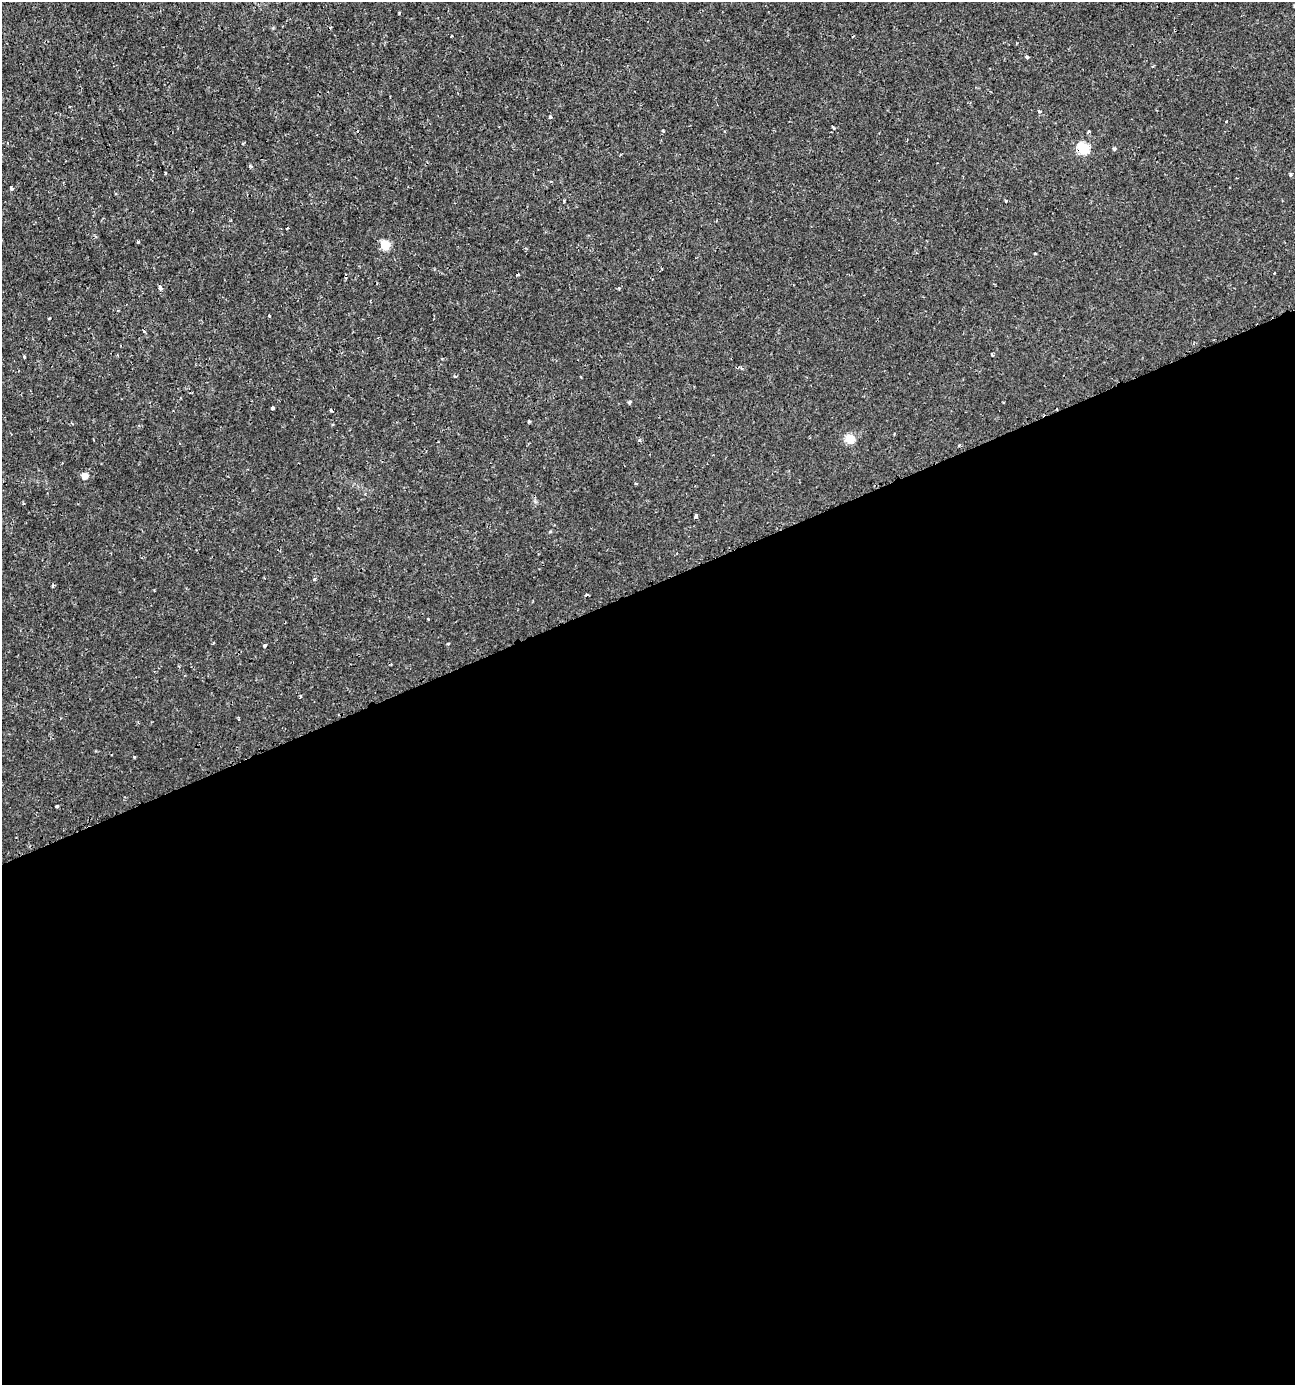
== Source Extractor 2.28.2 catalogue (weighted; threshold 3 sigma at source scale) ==
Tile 15 of 4 x 4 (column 3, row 4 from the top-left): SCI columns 2722-4014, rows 6-1388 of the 5403 x 5550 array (HDU 1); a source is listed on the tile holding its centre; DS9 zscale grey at full resolution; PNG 1297 x 1387 px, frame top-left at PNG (2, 2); no overlay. Shown black and unused: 58% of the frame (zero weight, under 2 of 3 exposures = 1% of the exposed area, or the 3 px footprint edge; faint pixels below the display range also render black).
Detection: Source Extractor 2.28.2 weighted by HDU 2 'WHT'; one run over the whole footprint, this tile lists its part. Background 0.00179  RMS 0.0012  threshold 0.00521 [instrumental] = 3 sigma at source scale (4.5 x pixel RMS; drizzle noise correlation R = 1.50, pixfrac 1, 0.0396/0.0396 arcsec/px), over >= 5 px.
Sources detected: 43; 2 cosmic-ray / hot-pixel residue — not listed; the other 41 listed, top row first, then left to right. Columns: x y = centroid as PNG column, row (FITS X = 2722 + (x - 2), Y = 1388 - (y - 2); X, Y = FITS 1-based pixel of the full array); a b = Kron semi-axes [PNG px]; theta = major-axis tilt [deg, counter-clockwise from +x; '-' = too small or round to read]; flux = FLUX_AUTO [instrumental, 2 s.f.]
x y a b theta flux
452 36 2 2 - 0.11
1016 43 2 2 - 0.12
1027 57 3 3 - 0.51
1153 67 3 3 - 0.13
1039 111 4 3 - 0.36
550 117 3 3 - 0.46
1227 121 3 2 - 0.22
833 127 4 2 - 0.15
663 130 4 3 - 0.11
1089 132 3 2 - 0.17
1083 148 6 5 - 9.7
1114 149 5 4 - 0.17
251 166 5 3 - 0.13
1290 174 3 3 - 0.24
11 188 4 3 - 0.89
564 201 3 2 - 0.14
1006 201 3 3 - 0.15
138 242 3 3 - 0.13
385 245 6 5 - 5.2
1035 253 4 2 - 0.099
1274 273 3 2 - 0.098
518 275 5 2 - 0.12
160 288 4 4 - 0.48
619 288 4 3 - 0.12
269 316 3 2 - 0.11
992 355 4 2 - 0.2
24 357 4 3 - 0.14
629 402 5 3 - 0.18
273 408 3 3 - 0.25
529 421 3 3 - 0.21
850 439 5 5 - 5
639 440 5 4 - 0.18
959 445 4 3 - 0.12
85 476 5 5 - 1.1
696 516 4 3 - 1.2
315 579 3 3 - 0.43
52 586 3 3 - 0.15
587 595 3 3 - 0.35
448 644 3 3 - 0.13
265 646 4 3 - 0.25
56 806 3 3 - 0.18
Overlapping masked pixels (flux is a lower limit): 1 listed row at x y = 1083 148